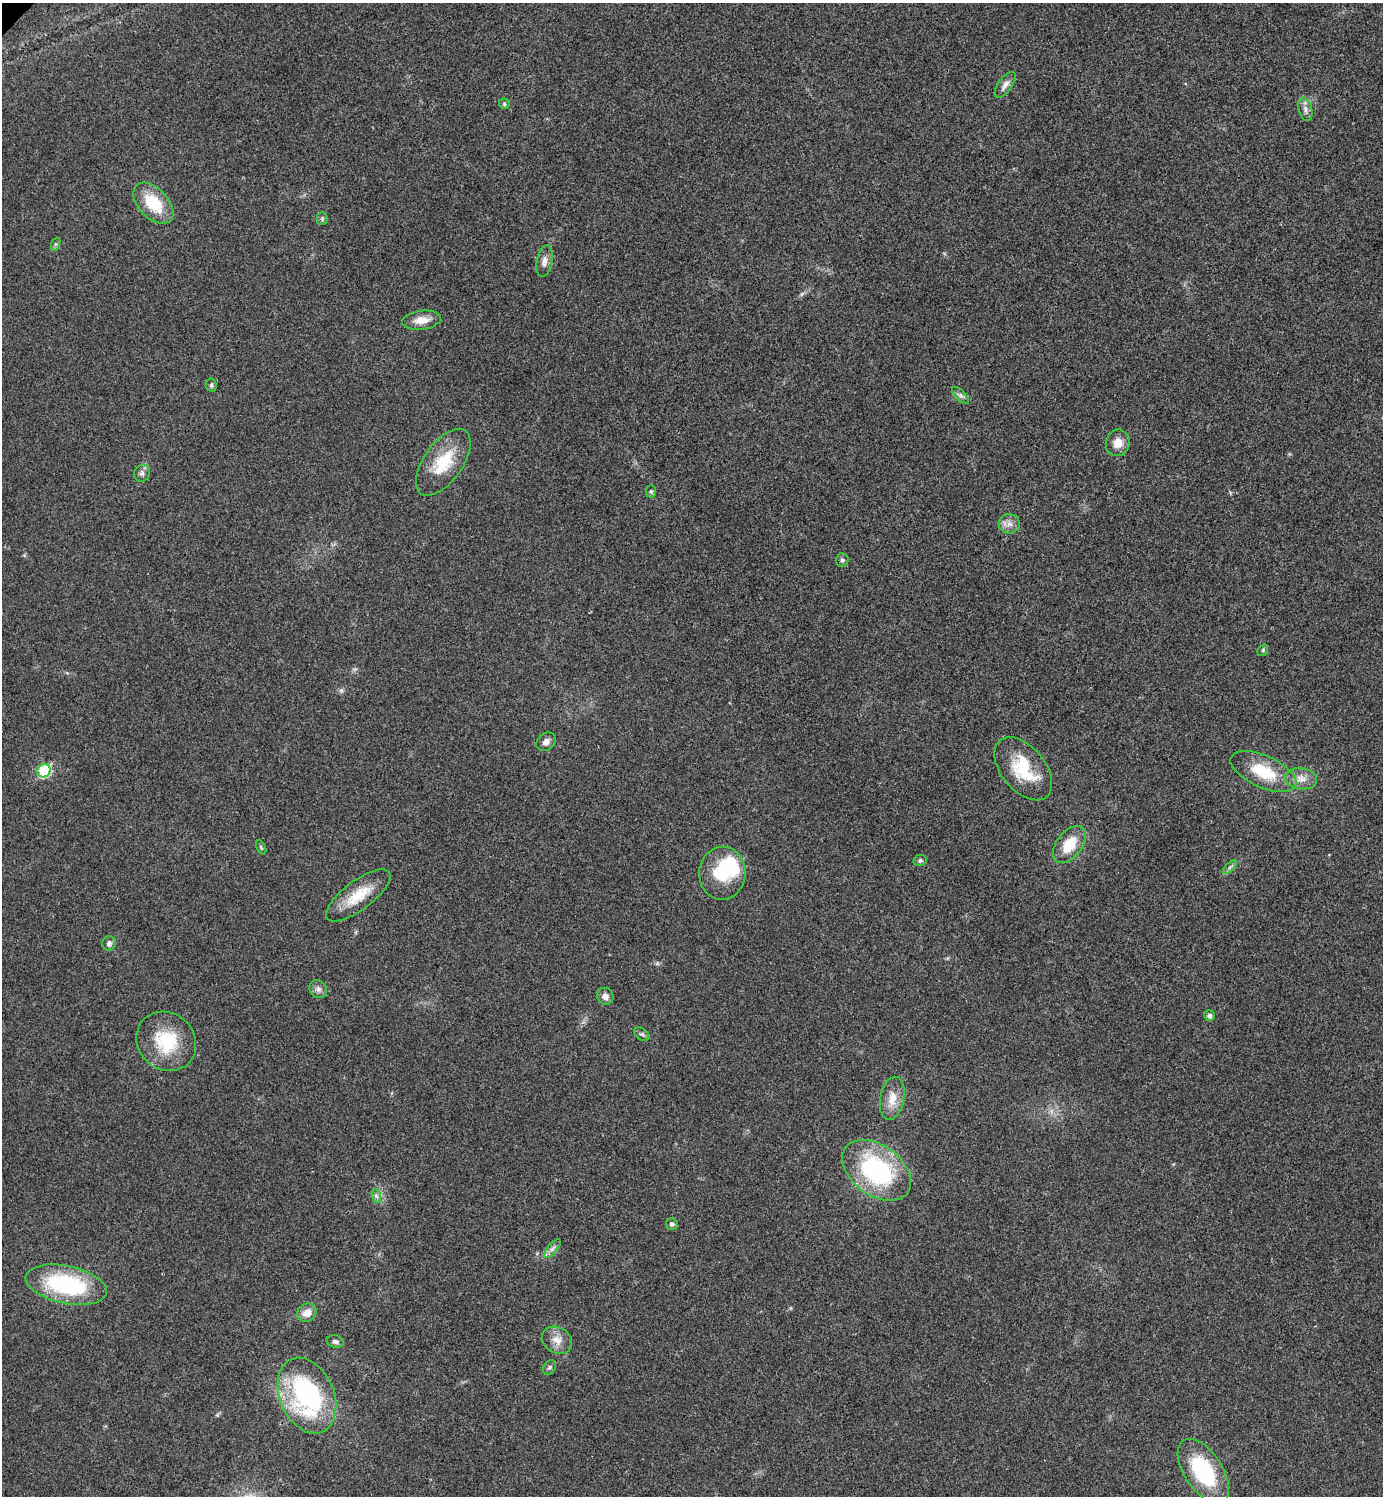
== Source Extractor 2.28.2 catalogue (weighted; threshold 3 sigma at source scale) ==
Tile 6 of 4 x 4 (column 2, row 2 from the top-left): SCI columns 1541-2921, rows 2995-4488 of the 5985 x 5985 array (HDU 1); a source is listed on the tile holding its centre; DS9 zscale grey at full resolution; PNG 1385 x 1498 px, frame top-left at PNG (2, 3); each listed source drawn as its Kron ellipse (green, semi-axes under 4 px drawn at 4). Shown black and unused: <1% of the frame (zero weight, under 3 of 4 exposures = <1% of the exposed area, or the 3 px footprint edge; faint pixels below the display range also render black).
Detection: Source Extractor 2.28.2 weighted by HDU 2 'WHT'; one run over the whole footprint, this tile lists its part. Background 0.0204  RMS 0.004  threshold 0.0181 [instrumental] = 3 sigma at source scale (4.5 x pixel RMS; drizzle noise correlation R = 1.50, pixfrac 1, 0.05/0.05 arcsec/px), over >= 5 px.
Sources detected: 48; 1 too faint to see at this stretch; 1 inside a brighter object's white glare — neither listed nor drawn; the other 46 listed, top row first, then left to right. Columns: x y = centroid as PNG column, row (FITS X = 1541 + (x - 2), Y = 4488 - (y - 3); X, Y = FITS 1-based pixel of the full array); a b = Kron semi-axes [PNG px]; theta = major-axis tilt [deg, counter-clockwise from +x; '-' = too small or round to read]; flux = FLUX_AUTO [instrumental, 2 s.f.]
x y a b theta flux
1005 85 15 6 54 2.2
504 104 5 5 - 0.68
1305 109 12 6 -76 1.9
153 203 24 14 -46 15
322 219 6 5 - 0.72
56 244 7 4 71 0.69
544 261 16 7 78 2.6
421 320 19 9 7 4.8
211 385 7 5 -82 0.8
961 395 11 5 -45 1.3
1118 443 13 12 - 4.6
443 462 39 19 55 17
142 473 9 7 58 1.4
651 491 6 5 - 0.7
1009 524 10 9 - 2.6
842 560 7 6 - 0.94
1263 650 6 4 49 0.59
546 742 10 8 42 2.2
1023 769 36 22 -50 19
44 771 7 6 - 33
1263 772 35 16 -24 17
1301 779 16 10 -7 4
1069 845 21 12 53 10
261 847 7 4 -63 0.58
920 860 7 5 12 0.86
1230 867 8 4 45 0.93
722 873 26 23 87 20
358 895 39 14 37 12
109 943 7 6 - 1.5
318 989 9 8 - 1.8
605 996 9 8 - 2.2
1209 1016 5 5 - 1.3
642 1034 8 5 -36 0.96
166 1041 31 28 -42 21
892 1098 22 12 79 6.2
876 1170 38 25 -37 55
376 1196 7 4 -71 0.97
672 1224 6 6 - 1
552 1249 12 4 49 1.5
66 1285 41 19 -12 45
307 1313 10 8 32 4
557 1340 16 13 -32 4.4
335 1341 8 6 -11 1.4
549 1367 8 5 55 0.92
307 1396 39 27 -67 66
1203 1471 36 19 -56 35